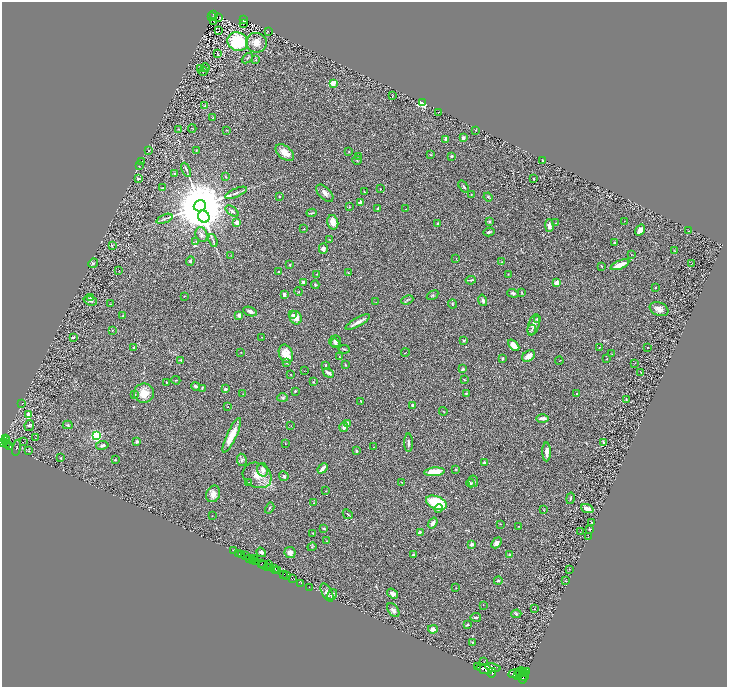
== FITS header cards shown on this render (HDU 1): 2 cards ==
NAXIS1  =                 1450
NAXIS2  =                 1369

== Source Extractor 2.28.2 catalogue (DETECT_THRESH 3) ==
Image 1450 x 1369 px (HDU 1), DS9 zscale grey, zoomed out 1/2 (1 PNG px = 2 x 2 image px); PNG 729 x 689 px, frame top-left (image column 2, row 1369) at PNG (2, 2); each listed source drawn as its Kron ellipse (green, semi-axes under 4 px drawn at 4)
Background 0.394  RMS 0.028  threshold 0.0829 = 3 sigma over >= 5 px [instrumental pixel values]
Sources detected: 338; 47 cannot appear on this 1/2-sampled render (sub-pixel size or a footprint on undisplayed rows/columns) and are neither listed nor drawn; the other 291 listed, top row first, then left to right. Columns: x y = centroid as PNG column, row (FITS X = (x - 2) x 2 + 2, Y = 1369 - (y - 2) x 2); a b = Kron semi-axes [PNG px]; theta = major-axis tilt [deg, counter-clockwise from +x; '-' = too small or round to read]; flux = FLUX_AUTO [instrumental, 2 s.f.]
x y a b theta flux
214 14 3 2 - 31
212 17 2 1 - 2.1
218 18 3 1 - 0.57
244 19 3 2 - 53
214 22 2 1 - 2.1
243 23 2 2 - 2.4
218 31 2 1 - 33
268 31 3 2 - 1.9
238 42 10 9 - 320
256 43 10 10 - 54
217 53 3 1 - 1.8
247 58 6 3 40 7.7
256 60 2 2 - 6
200 68 2 1 - 1.2
205 68 4 3 - 7.1
203 71 4 2 - 4.2
333 83 3 3 - 170
392 95 3 1 - 2.5
422 103 3 3 - 460
205 106 3 3 - 5.1
438 112 2 1 - 1.2
213 118 2 2 - 4.6
192 128 4 2 - 2.8
179 129 2 1 - 2.3
227 130 3 1 - 2.4
475 130 2 2 - 2.2
463 138 2 2 - 52
446 139 3 2 - 25
148 151 3 2 - 2.3
196 151 3 2 - 2.9
349 152 2 2 - 2.6
285 153 11 6 -40 50
431 155 3 3 - 3.9
451 156 3 2 - 5.5
359 157 3 2 - 3.9
357 160 5 3 - 4.8
542 160 3 2 - 3
142 161 3 3 - 3.1
139 166 3 2 - 2.1
186 170 7 2 -66 6.8
174 173 2 2 - 13
226 177 3 2 - 3.1
138 179 4 3 - 10
534 179 2 2 - 4.1
464 186 7 3 -54 7.7
162 188 3 3 - 3.3
380 189 2 2 - 2.4
364 192 4 2 - 3.2
236 193 12 3 23 13
325 193 10 6 -46 27
471 194 2 2 - 3.1
280 196 3 2 - 4.3
488 197 4 3 - 5.8
361 202 2 2 - 72
200 206 6 5 - 59000
349 207 3 1 - 2
378 209 4 2 - 8
406 209 2 2 - 1.9
232 211 7 4 -39 13
311 213 5 2 - 8.5
204 217 6 5 - 3000
164 219 8 2 21 9.1
624 221 2 1 - 2.1
237 222 2 2 - 74
333 222 7 5 -77 42
489 222 3 3 - 6.2
556 223 3 1 - 1.7
438 224 3 3 - 7
549 226 6 4 -90 21
304 229 2 2 - 7.9
640 230 6 3 56 32
688 231 2 2 - 3.1
489 232 5 3 - 9.2
201 235 7 6 - 17
213 240 7 2 -72 8.1
330 240 3 2 - 2.7
196 241 3 3 - 3.5
615 243 2 2 - 32
112 246 3 2 - 4.5
323 249 5 4 - 19
675 251 3 2 - 2.2
631 255 2 1 - 1.3
231 256 3 2 - 2.4
456 259 2 1 - 2.6
190 261 5 3 - 7.7
502 262 2 2 - 2.5
93 263 5 4 - 8
691 263 2 1 - 25
290 265 3 2 - 7.3
620 265 10 3 21 80
602 266 3 2 - 3.3
119 270 2 2 - 1.9
278 272 2 2 - 12
348 273 3 2 - 3.1
317 274 2 1 - 1.9
508 274 3 2 - 2.2
471 280 5 3 - 7.7
303 282 2 2 - 41
557 282 4 3 - 36
315 285 4 4 - 6.1
655 288 3 2 - 2.8
298 292 4 2 - 3.4
513 293 6 3 -18 9.1
522 293 4 3 - 4.8
284 295 4 2 - 23
432 295 6 3 34 7.9
185 296 3 1 - 2
90 298 2 2 - 4.5
407 300 6 2 23 6.1
483 300 6 3 -74 12
90 301 7 4 -20 13
376 302 3 2 - 2.2
110 304 2 2 - 2.3
452 304 4 3 - 4.5
659 309 10 6 -23 31
250 312 7 3 -21 19
293 314 4 4 - 8.1
239 315 3 3 - 20
123 316 3 3 - 3.2
296 318 7 6 - 44
537 319 2 2 - 19
358 322 14 3 28 33
534 325 11 5 72 23
112 330 2 2 - 6
532 330 5 2 - 4.9
74 337 2 2 - 14
261 337 2 2 - 1.8
464 340 3 2 - 7
335 341 6 5 - 14
335 343 5 4 - 8.6
514 345 7 4 -49 45
599 347 4 2 - 2.5
647 347 2 1 - 1.6
133 348 2 2 - 3.4
344 349 5 2 - 4.8
241 352 2 1 - 1.8
405 353 4 1 - 1.6
286 354 9 6 -70 70
612 354 3 2 - 3.3
529 356 7 5 40 39
339 357 2 2 - 1.9
502 359 3 2 - 8.5
606 359 2 2 - 3.1
181 360 4 3 - 4.3
559 361 4 2 - 2.5
287 363 3 2 - 3.5
635 363 2 1 - 1.4
325 365 3 3 - 5.5
346 365 3 2 - 5.2
463 369 4 3 - 7.1
304 371 2 1 - 1.7
641 372 2 1 - 2.3
328 373 6 3 -31 22
291 375 4 2 - 2.8
176 380 4 3 - 5.1
464 380 3 2 - 3.1
166 382 2 2 - 4
314 382 3 2 - 3.3
196 386 4 2 - 11
202 388 4 2 - 5.6
225 389 3 3 - 9.4
295 391 3 3 - 6.3
144 393 10 9 - 63
466 393 3 2 - 5.5
135 394 2 2 - 3
243 394 3 2 - 2.2
577 394 4 3 - 5
283 398 5 4 - 9.3
626 400 2 2 - 6.6
361 401 2 2 - 2.3
21 403 2 1 - 1.8
412 406 3 3 - 10
228 407 2 2 - 4.5
443 411 4 2 - 2.9
29 415 4 3 - 52
542 418 6 3 -1 29
347 423 3 3 - 17
68 425 5 4 - 7.8
29 426 5 4 - 11
291 426 2 2 - 1.6
344 427 5 3 - 13
232 435 19 5 65 94
96 436 3 3 - 930
35 438 2 1 - 1.3
6 439 4 3 - 230
6 441 3 2 - 460
3 442 3 2 - 540
23 442 2 1 - 49
137 442 3 3 - 6.9
603 442 3 3 - 7.7
7 443 3 2 - 170
408 443 9 3 -90 13
285 444 2 2 - 1.9
102 445 6 4 11 12
9 446 4 2 - 130
374 447 2 1 - 1.7
17 448 8 3 78 7.9
29 451 4 2 - 4.1
356 451 3 2 - 7.2
547 452 9 3 -90 24
61 458 2 2 - 5.4
115 460 2 2 - 7.2
242 460 6 5 - 10
484 462 3 2 - 12
323 468 6 3 48 27
456 469 3 2 - 3.4
263 470 7 5 -77 22
434 472 10 4 4 110
257 475 15 12 -28 70
284 476 5 4 - 9.7
473 481 6 4 -82 10
249 482 3 2 - 2.4
401 482 2 2 - 2.1
470 483 4 3 - 7.5
326 491 3 2 - 3.5
213 494 8 7 - 33
570 498 6 2 77 6.4
314 503 2 2 - 2
436 503 11 6 -23 220
270 508 6 2 59 6.3
438 508 4 3 - 22
587 509 6 3 -23 32
543 510 3 2 - 2.3
348 514 5 2 - 3.9
212 516 2 2 - 1.6
591 522 2 2 - 4.1
433 523 6 3 54 21
500 524 2 2 - 4.3
518 526 2 1 - 3.3
324 528 4 3 - 5.7
590 529 2 2 - 4.1
420 532 4 3 - 8.7
580 532 2 2 - 1.4
312 533 3 2 - 2.2
588 537 2 1 - 1.1
327 541 3 2 - 2.8
496 543 6 4 49 23
472 544 2 2 - 56
312 547 5 4 - 5.9
234 551 3 1 - 36
261 552 5 4 - 12
290 552 5 5 - 21
238 553 3 2 - 110
242 555 2 2 - 570
245 555 2 1 - 5.2
414 555 3 2 - 9.2
510 555 2 2 - 17
249 558 3 2 - 62
254 558 3 1 - 110
252 560 2 1 - 18
255 561 2 1 - 190
262 563 4 2 - 280
269 564 3 2 - 240
264 565 4 3 - 80
267 567 2 1 - 210
271 568 3 2 - 420
274 569 3 2 - 420
569 569 2 1 - 1.7
275 570 3 1 - 260
278 570 3 2 - 380
284 574 2 1 - 69
287 575 2 1 - 440
292 579 4 2 - 1.6
498 581 4 3 - 6.2
566 581 3 2 - 3.3
301 583 2 1 - 14
309 587 2 1 - 9.5
456 588 3 2 - 2.4
327 593 10 5 -62 17
392 594 6 4 -37 19
332 595 6 4 60 17
483 605 2 1 - 1.3
534 609 2 1 - 1.3
393 610 8 5 -56 18
516 614 5 4 - 7.7
476 617 5 3 - 8.4
467 625 3 3 - 6
433 629 5 4 - 27
472 642 3 3 - 3.7
484 662 2 1 - 1.5
478 667 2 1 - 240
493 667 8 3 -10 3000
485 669 8 4 -17 5800
520 672 5 2 - 1500
523 672 4 4 - 1200
526 672 4 3 - 670
492 673 5 3 - 2000
514 674 6 3 6 3200
518 676 4 2 - 1700
524 676 2 1 - 480
523 677 6 2 -82 1500
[47 sub-pixel or undisplayed-footprint detections neither listed nor drawn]